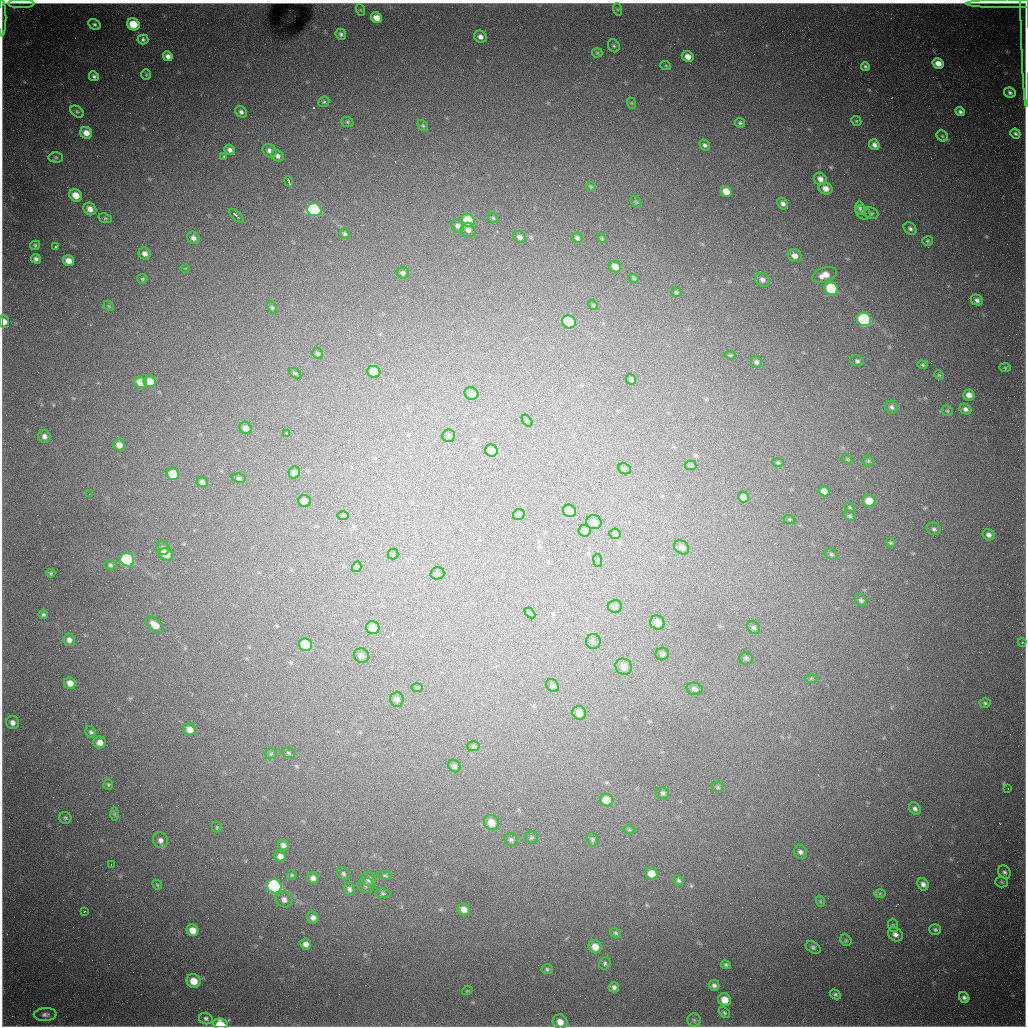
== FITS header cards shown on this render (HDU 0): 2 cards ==
NAXIS1  =                 1024 / length of data axis 1
NAXIS2  =                 1024 / length of data axis 2

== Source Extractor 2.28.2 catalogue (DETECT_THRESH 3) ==
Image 1024 x 1024 px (HDU 0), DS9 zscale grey, 1 PNG px = 1 image px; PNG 1028 x 1028 px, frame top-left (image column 1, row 1024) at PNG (2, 3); each listed source drawn as its Kron ellipse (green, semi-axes under 4 px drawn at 4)
Background 1930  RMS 34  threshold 101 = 3 sigma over >= 5 px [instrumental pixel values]
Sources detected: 247; all 247 listed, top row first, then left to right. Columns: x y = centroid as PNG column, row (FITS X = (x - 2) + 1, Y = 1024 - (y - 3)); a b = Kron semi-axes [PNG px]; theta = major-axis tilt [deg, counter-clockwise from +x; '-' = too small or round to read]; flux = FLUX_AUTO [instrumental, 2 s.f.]
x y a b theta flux
21 3 14 2 0 5700
1008 3 42 2 0 9700
617 9 6 4 -71 3600
361 10 6 4 -70 2400
1025 12 95 4 -89 22000
2 18 18 2 90 6700
376 18 6 5 - 19000
94 24 6 5 - 4600
133 24 6 5 - 51000
341 34 6 5 - 5300
480 37 6 6 - 9200
143 39 5 5 - 4500
614 46 7 5 -59 4300
597 53 5 4 - 2700
168 56 5 4 - 9700
688 57 6 5 - 15000
938 63 6 5 - 18000
666 66 5 3 - 2000
865 66 4 4 - 4000
146 74 5 4 - 2800
94 76 5 4 - 5000
1010 92 6 5 - 5700
324 102 6 5 - 3400
631 103 6 3 -70 2400
77 112 7 5 -37 4200
241 112 6 5 - 5900
960 112 5 4 - 5800
856 121 5 4 - 3100
347 122 6 5 - 3800
740 123 5 4 - 3600
423 125 6 4 -49 3400
86 133 6 5 - 19000
1015 133 5 4 - 5100
942 136 6 5 - 3600
705 145 6 5 - 5100
874 145 6 5 - 9100
230 150 5 5 - 7700
270 151 7 6 - 10000
278 156 6 5 - 7500
56 157 7 5 -2 4200
224 157 3 3 - 2300
820 179 7 6 - 13000
289 181 5 2 - 5300
591 187 5 4 - 2600
825 188 7 5 -23 15000
726 191 6 5 - 23000
76 195 7 6 - 31000
636 202 7 4 -56 3000
783 204 6 5 - 7200
860 208 6 5 - 4700
90 209 7 6 - 15000
314 210 7 6 - 280000
863 212 8 6 -42 5500
871 213 7 5 -20 3900
236 216 9 2 -42 6900
105 218 7 4 -18 3300
493 218 6 4 -44 3300
468 220 7 6 - 54000
458 226 7 6 - 7500
910 228 7 5 -43 6100
468 230 8 7 - 9100
345 234 5 4 - 3400
520 237 7 5 -31 6600
193 238 7 6 - 9400
577 238 5 4 - 6000
602 238 5 4 - 2600
928 241 5 5 - 3200
35 245 5 4 - 3400
56 247 4 3 - 2800
145 253 6 6 - 9900
795 256 7 6 - 16000
36 259 5 4 - 6600
68 261 5 5 - 17000
615 267 6 5 - 18000
185 269 4 3 - 1900
403 273 6 6 - 4500
825 275 12 7 20 23000
634 278 5 4 - 3100
142 279 5 4 - 2900
762 280 8 6 -34 8300
831 288 7 6 - 120000
676 292 5 4 - 3300
977 300 6 5 - 6600
593 305 5 4 - 2300
109 306 6 4 -46 2800
272 307 6 4 -63 3700
864 319 7 6 - 320000
4 322 6 5 - 17000
569 322 7 6 - 170000
317 353 5 5 - 3800
730 355 6 3 -17 2000
857 361 7 5 -19 5000
756 362 6 5 - 5300
922 365 5 4 - 2400
1005 367 6 4 -2 2800
374 372 6 6 - 41000
295 373 7 3 -35 3000
939 375 5 3 - 2300
631 379 5 5 - 7400
150 381 6 6 - 29000
141 382 6 5 - 29000
471 393 7 6 - 17000
969 395 6 5 - 14000
891 407 6 6 - 6600
965 409 6 5 - 6800
947 411 6 5 - 3100
527 421 7 4 -53 3400
246 428 6 6 - 10000
287 433 3 2 - 3000
44 436 6 6 - 9200
449 436 6 6 - 4900
119 445 6 5 - 14000
491 451 6 6 - 46000
847 459 6 4 -45 2400
868 461 5 5 - 3100
778 463 6 4 -1 2600
691 465 6 4 -4 6000
624 469 7 5 -23 4200
294 472 6 5 - 8400
173 474 6 6 - 46000
239 478 7 4 -8 3800
202 482 6 5 - 6800
824 491 5 5 - 14000
89 494 2 2 - 1300
743 497 6 5 - 18000
304 501 6 6 - 14000
869 501 6 6 - 34000
850 508 5 3 - 2200
569 511 6 6 - 79000
519 514 6 5 - 4000
343 515 6 4 1 2400
850 516 6 4 -19 3600
789 519 6 4 -18 2700
594 522 7 7 - 9200
934 529 7 6 - 5300
584 531 6 6 - 9800
615 534 6 5 - 3700
989 535 6 5 - 8800
890 543 5 4 - 3500
682 547 8 6 -37 7600
163 548 7 6 - 7000
166 554 7 6 - 35000
393 554 5 5 - 3200
831 554 7 5 -28 3800
127 560 7 6 - 310000
598 560 6 3 -82 2600
110 565 6 5 - 4200
357 567 5 4 - 5300
51 573 4 3 - 3100
437 573 7 6 - 4300
861 600 6 5 - 5600
615 606 7 6 - 9300
530 613 6 4 -44 2500
43 614 5 5 - 4100
657 623 7 6 - 20000
155 625 10 6 -39 19000
373 628 7 6 - 20000
754 628 7 5 -43 5200
69 640 6 5 - 9300
593 641 7 7 - 6300
1022 642 4 4 - 2100
306 645 7 6 - 85000
662 654 7 6 - 4800
361 656 8 7 - 11000
746 658 7 6 - 5200
624 667 8 7 - 14000
811 678 6 4 2 2700
70 683 6 5 - 17000
553 685 7 5 -42 4600
417 687 6 4 1 2400
694 689 8 6 -11 7100
397 699 7 6 - 6900
985 703 5 4 - 3600
579 713 7 6 - 15000
13 723 6 6 - 10000
190 729 7 6 - 15000
91 732 6 5 - 4000
100 742 6 6 - 14000
473 746 6 5 - 3200
288 753 7 5 -22 3500
271 754 6 5 - 3600
454 766 6 5 - 6400
108 784 5 4 - 3100
718 787 6 5 - 3300
1008 789 3 2 - 1500
662 793 7 6 - 4500
607 800 6 6 - 41000
915 809 7 5 -53 6000
114 814 6 4 -89 3100
65 818 6 6 - 3800
491 823 8 7 - 25000
217 827 5 5 - 2900
629 830 6 4 -1 2900
531 837 7 6 - 4000
592 839 7 5 -76 4500
160 840 8 7 - 10000
511 840 7 6 - 5200
283 845 6 5 - 7800
800 852 7 6 - 6600
280 856 6 5 - 11000
111 864 2 2 - 1300
1004 872 7 5 -55 5800
343 874 7 5 -47 4900
652 874 6 5 - 28000
292 875 5 5 - 2700
385 875 7 3 -8 3000
313 878 6 5 - 9600
369 879 7 7 - 11000
679 880 6 4 -44 4300
1002 882 6 5 - 3100
923 884 6 5 - 8400
157 885 5 4 - 2800
366 885 8 7 - 6800
274 886 7 7 - 460000
349 889 7 5 -77 5600
383 893 7 4 -6 3700
880 893 6 4 1 3600
284 900 8 7 - 11000
820 901 6 3 -72 2800
464 909 6 6 - 16000
84 911 3 2 - 2500
313 918 6 5 - 9500
893 925 6 5 - 3600
935 929 6 5 - 4300
193 930 6 5 - 24000
616 933 6 4 -33 3900
895 934 8 6 -40 9600
846 940 6 5 - 3300
306 944 6 5 - 11000
595 947 7 6 - 23000
813 947 8 5 -33 5300
605 963 6 5 - 4200
726 965 5 4 - 3800
547 969 5 5 - 3500
194 981 7 6 - 36000
714 985 5 5 - 6400
614 987 5 5 - 6200
467 991 5 3 - 1900
835 994 6 4 -31 4100
964 997 6 5 - 6900
725 1000 7 6 - 27000
724 1013 6 4 -41 3800
45 1014 11 6 2 8500
206 1018 7 5 -16 5600
694 1020 6 6 - 5800
560 1022 7 7 - 18000
220 1024 7 5 -12 52000
At the frame edge (FLAGS 8, measured only in part): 6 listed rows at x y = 21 3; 1008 3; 1025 12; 2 18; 4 322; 220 1024

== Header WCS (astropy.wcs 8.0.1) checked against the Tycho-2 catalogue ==
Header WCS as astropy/WCSLIB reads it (CRVAL/CRPIX/CD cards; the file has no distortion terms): RA---TAN/DEC--TAN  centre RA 19:04:13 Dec -20:34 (286.05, -20.56 deg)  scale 1.18 arcsec/px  FOV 20.1' x 20.2'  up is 0 deg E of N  parity flipped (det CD > 0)
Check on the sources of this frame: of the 60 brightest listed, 16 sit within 2.0 arcsec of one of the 20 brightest Tycho-2 stars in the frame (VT <= 11.99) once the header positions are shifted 0.05 arcsec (0.05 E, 0.02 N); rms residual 0.71 arcsec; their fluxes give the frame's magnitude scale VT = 23.29 - 2.5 log10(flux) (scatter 0.32 mag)
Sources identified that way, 16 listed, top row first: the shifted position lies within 2.0 arcsec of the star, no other Tycho-2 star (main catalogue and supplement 1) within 4.0 arcsec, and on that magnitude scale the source's flux lands within +1.5 / -3 mag of the star's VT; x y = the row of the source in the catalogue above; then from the Tycho-2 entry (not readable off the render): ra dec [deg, ICRS J2000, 3 dp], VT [Tycho-2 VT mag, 2 dp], TYC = Tycho-2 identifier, HIP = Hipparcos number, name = IAU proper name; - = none
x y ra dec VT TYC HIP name
133 24 285.922 -20.401 11.84 6290-1553-1 - -
86 133 285.906 -20.437 11.70 6290-1190-1 - -
76 195 285.902 -20.457 11.63 6290-1914-1 - -
468 220 286.039 -20.466 11.64 6291-2563-1 - -
831 288 286.166 -20.490 11.06 6291-1861-1 - -
864 319 286.177 -20.500 9.72 6291-280-1 - -
569 322 286.074 -20.500 10.56 6291-2482-1 - -
374 372 286.006 -20.516 11.38 6291-2555-1 - -
173 474 285.935 -20.549 11.40 6290-1670-1 - -
569 511 286.074 -20.562 10.72 6291-940-1 - -
127 560 285.919 -20.577 9.38 6290-1734-1 - -
306 645 285.981 -20.605 11.19 6290-1602-1 - -
607 800 286.086 -20.657 11.94 6295-2470-1 - -
652 874 286.102 -20.681 11.90 6295-452-1 - -
274 886 285.970 -20.684 9.47 6294-85-1 - -
595 947 286.082 -20.705 11.99 6295-205-1 - -